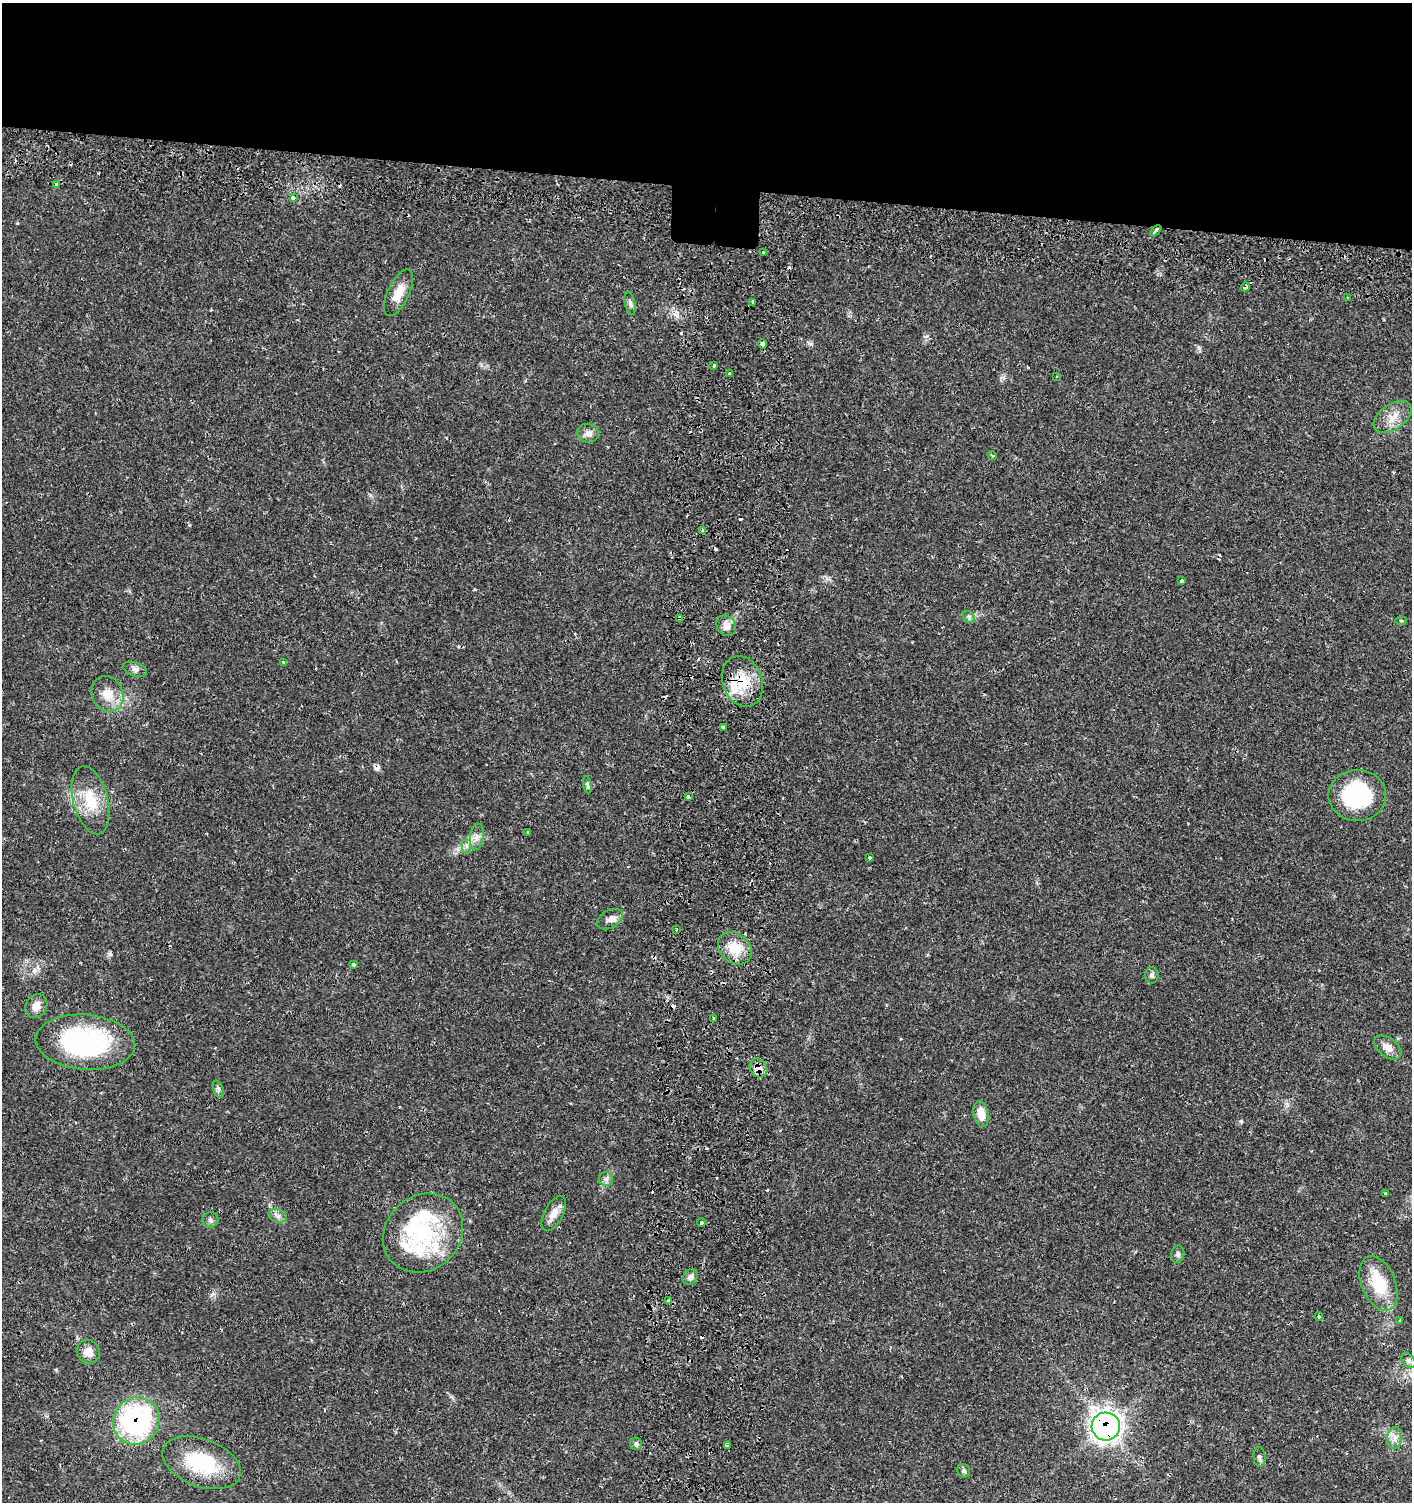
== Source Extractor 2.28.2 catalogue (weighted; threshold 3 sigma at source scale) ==
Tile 2 of 3 x 3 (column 2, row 1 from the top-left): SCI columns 1746-3155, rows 3059-4558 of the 4845 x 4632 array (HDU 1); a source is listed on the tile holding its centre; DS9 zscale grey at full resolution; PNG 1414 x 1504 px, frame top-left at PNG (2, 3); each listed source drawn as its Kron ellipse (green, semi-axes under 4 px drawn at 4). Shown black and unused: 13% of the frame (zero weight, under 2 of 3 exposures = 5% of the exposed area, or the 3 px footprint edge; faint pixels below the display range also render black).
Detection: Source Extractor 2.28.2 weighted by HDU 2 'WHT'; one run over the whole footprint, this tile lists its part. Background 0.0151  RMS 0.0022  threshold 0.0101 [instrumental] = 3 sigma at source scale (4.5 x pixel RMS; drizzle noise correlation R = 1.50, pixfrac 1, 0.0396/0.0396 arcsec/px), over >= 5 px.
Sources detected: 91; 17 cosmic-ray / hot-pixel residue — neither listed nor drawn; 4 inside a brighter listed object's ellipse — not listed separately; the other 70 listed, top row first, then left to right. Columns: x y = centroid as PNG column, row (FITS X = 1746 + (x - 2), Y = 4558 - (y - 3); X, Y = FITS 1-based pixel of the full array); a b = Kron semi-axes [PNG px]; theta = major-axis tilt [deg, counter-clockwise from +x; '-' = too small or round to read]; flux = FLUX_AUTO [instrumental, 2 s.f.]
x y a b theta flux
56 185 4 3 - 2.2
293 198 3 3 - 2.1
1156 231 6 3 46 1.8
763 252 3 3 - 1.1
1246 287 4 4 - 1.7
398 293 25 10 65 3.4
1348 298 3 2 - 0.21
753 302 3 3 - 0.46
630 303 12 5 -77 0.67
763 344 4 3 - 2.5
714 366 3 3 - 0.25
729 374 3 3 - 0.87
1057 376 3 2 - 0.16
1392 417 21 12 36 3.2
588 433 11 9 -17 1.2
992 455 5 4 - 0.33
703 530 3 3 - 0.78
1182 581 3 3 - 1.4
969 617 6 5 - 0.49
680 618 4 3 - 4.4
1401 621 5 3 - 0.24
726 626 11 9 -47 1.7
284 662 3 3 - 0.87
135 669 12 7 -19 0.91
742 681 26 20 -70 7.2
108 694 18 15 -65 3.9
723 727 3 3 - 1.1
587 785 9 4 -80 0.42
1357 795 29 25 0 22
688 797 4 3 - 0.55
91 800 35 17 -75 7.5
528 833 4 2 - 0.2
477 837 13 7 81 1.3
466 846 7 4 -90 0.63
870 858 3 3 - 0.38
610 919 14 8 29 1.4
676 930 3 2 - 0.22
735 948 18 14 -40 5.3
353 964 4 3 - 0.45
1152 975 8 6 -89 0.61
36 1006 12 10 56 2
714 1018 3 2 - 0.31
85 1042 50 27 -5 37
1388 1047 16 9 -38 1.9
758 1068 10 8 -51 3
218 1089 9 5 -71 0.54
981 1114 13 7 -79 3.1
606 1179 7 7 - 0.72
1386 1194 3 2 - 0.27
554 1213 19 9 62 2.1
278 1216 9 6 -17 0.87
211 1220 8 7 - 0.68
701 1223 4 4 - 0.66
423 1233 42 37 42 21
1178 1254 8 6 79 0.62
690 1277 9 7 52 0.9
1378 1283 29 17 -68 9.1
668 1301 4 3 - 1.4
1319 1316 4 3 - 0.29
1400 1320 4 3 - 0.23
88 1352 12 11 - 2.2
1408 1361 8 6 -51 0.66
136 1421 24 23 - 38
1106 1426 14 14 - 130
1395 1438 11 7 84 1.4
636 1444 6 6 - 0.47
727 1445 4 3 - 2.6
1259 1457 10 6 -82 0.57
202 1463 41 23 -20 14
964 1471 7 6 - 0.52
Overlapping masked pixels (flux is a lower limit): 8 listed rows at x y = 56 185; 1156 231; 1246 287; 680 618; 742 681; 758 1068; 136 1421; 1106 1426
Unlisted compact peaks at least as high as the median listed source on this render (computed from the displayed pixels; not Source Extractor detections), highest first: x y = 1241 1121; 811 344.